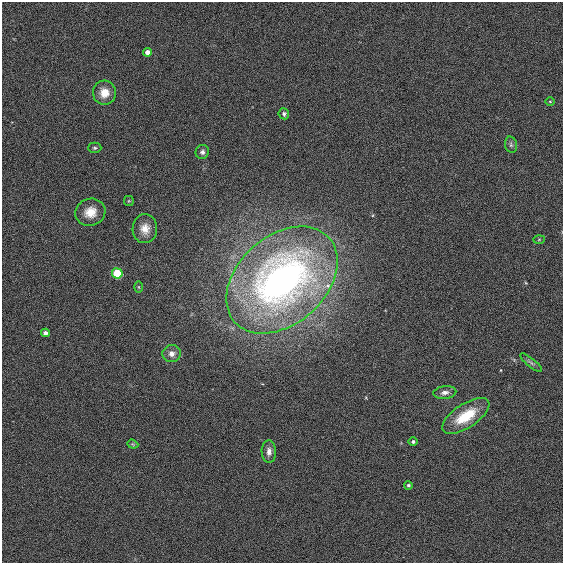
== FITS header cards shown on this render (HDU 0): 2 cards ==
NAXIS1  =                  561
NAXIS2  =                  561

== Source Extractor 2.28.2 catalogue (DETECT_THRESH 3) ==
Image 561 x 561 px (HDU 0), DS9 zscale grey, 1 PNG px = 1 image px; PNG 565 x 565 px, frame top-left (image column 1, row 561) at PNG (2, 2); each listed source drawn as its Kron ellipse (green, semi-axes under 4 px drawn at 4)
Background -0.00106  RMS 0.034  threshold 0.102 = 3 sigma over >= 5 px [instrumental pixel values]
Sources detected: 23; all 23 listed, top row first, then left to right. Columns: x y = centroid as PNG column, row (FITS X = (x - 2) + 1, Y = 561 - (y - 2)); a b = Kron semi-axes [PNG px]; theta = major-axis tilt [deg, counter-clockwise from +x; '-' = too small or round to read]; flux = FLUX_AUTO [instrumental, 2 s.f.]
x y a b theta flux
147 52 4 4 - 15
104 93 12 11 - 34
550 101 5 3 - 2.1
284 114 5 5 - 5.8
511 145 8 6 -76 6.4
95 148 7 5 0 4.1
202 152 7 6 - 7.9
129 201 5 5 - 2.6
90 212 15 13 18 38
145 229 14 12 87 27
539 240 6 4 2 2.4
117 273 5 5 - 110
282 280 63 44 42 1200
139 287 6 4 -89 2.7
45 333 4 4 - 11
172 354 9 8 - 16
531 363 14 3 -39 5
445 392 11 6 7 11
466 416 27 12 33 84
413 442 4 4 - 5.4
133 444 6 4 -21 2.7
269 451 11 7 -89 14
408 485 4 4 - 4.1